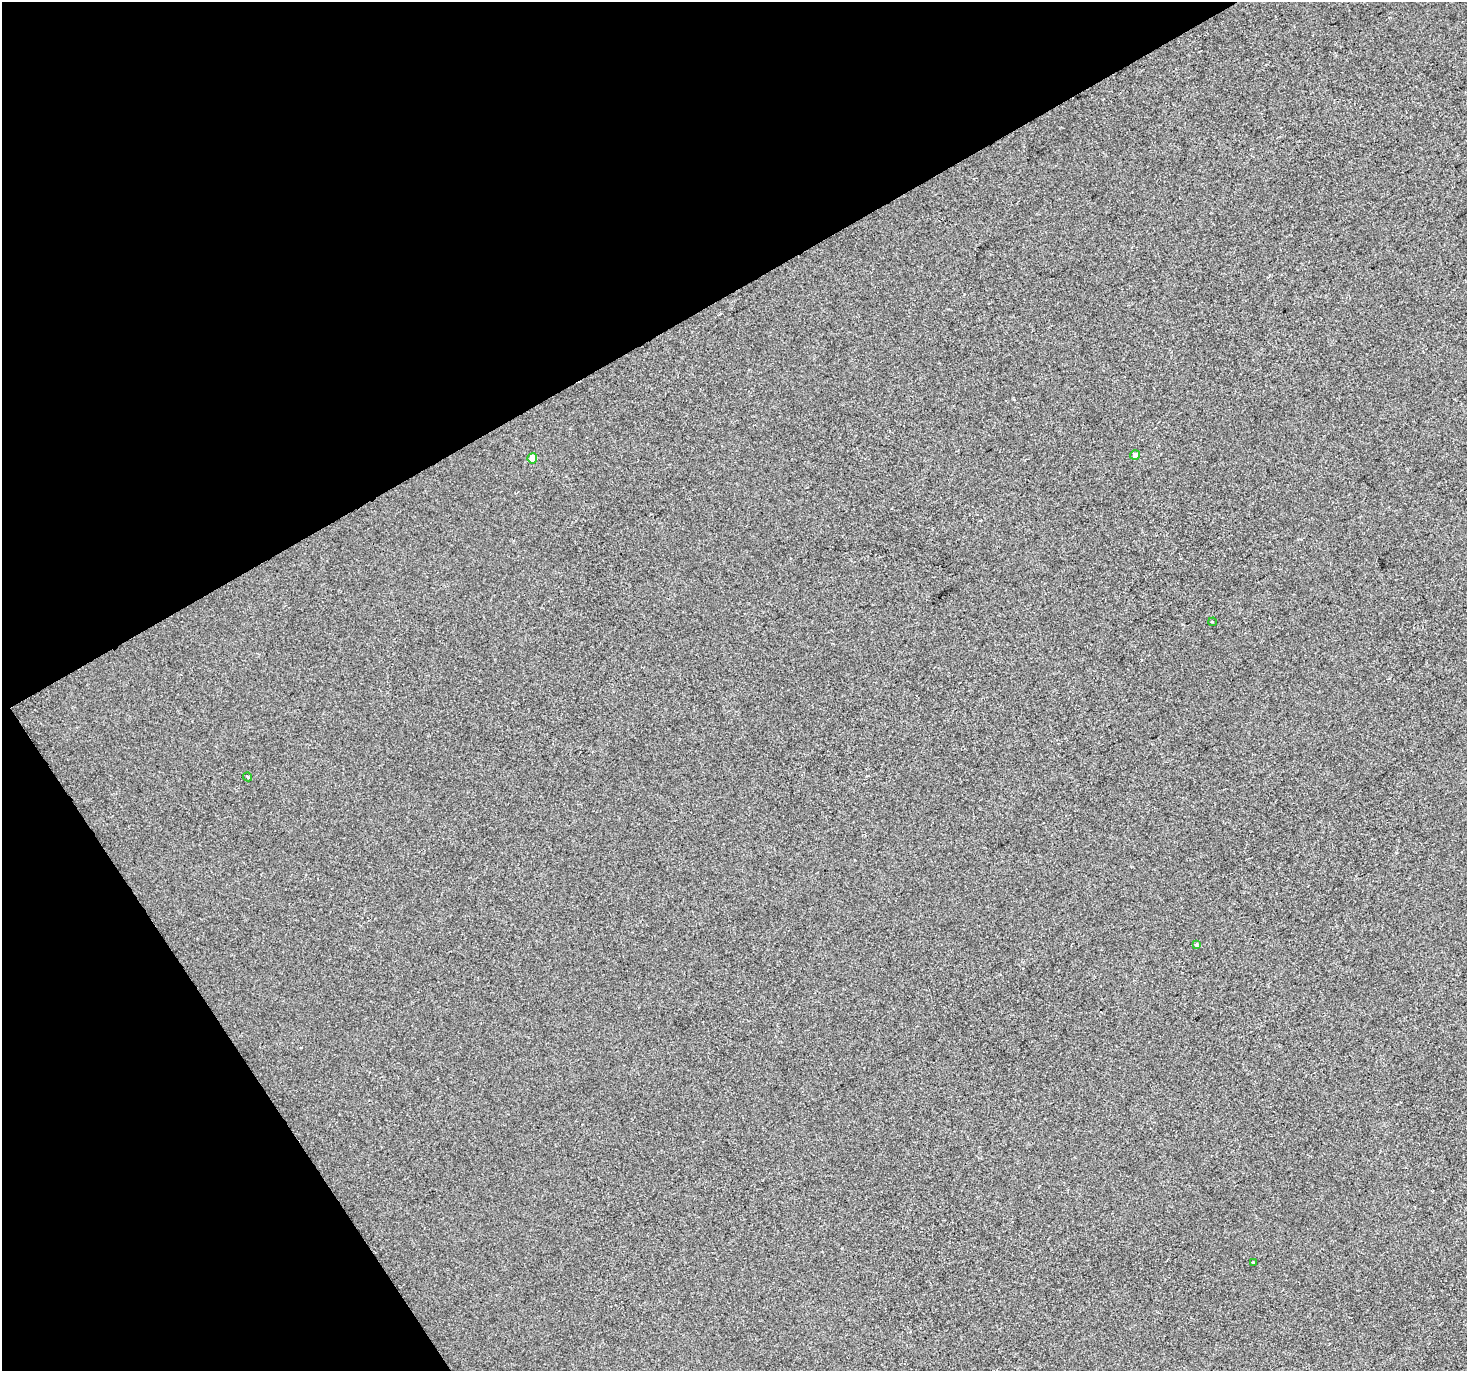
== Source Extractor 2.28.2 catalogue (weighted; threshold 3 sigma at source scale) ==
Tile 5 of 4 x 4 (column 1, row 2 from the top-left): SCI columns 3-1467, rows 2914-4282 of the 5862 x 5765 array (HDU 1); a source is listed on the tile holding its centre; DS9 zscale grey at full resolution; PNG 1469 x 1373 px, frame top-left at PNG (2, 2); each listed source drawn as its Kron ellipse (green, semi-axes under 4 px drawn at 4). Shown black and unused: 29% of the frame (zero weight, under 2 of 3 exposures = <1% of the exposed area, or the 3 px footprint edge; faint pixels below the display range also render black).
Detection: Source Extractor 2.28.2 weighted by HDU 2 'WHT'; one run over the whole footprint, this tile lists its part. Background -8.44e-04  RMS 0.0056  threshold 0.025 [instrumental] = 3 sigma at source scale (4.5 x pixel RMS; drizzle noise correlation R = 1.50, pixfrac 1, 0.0396/0.0396 arcsec/px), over >= 5 px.
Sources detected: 6; all 6 listed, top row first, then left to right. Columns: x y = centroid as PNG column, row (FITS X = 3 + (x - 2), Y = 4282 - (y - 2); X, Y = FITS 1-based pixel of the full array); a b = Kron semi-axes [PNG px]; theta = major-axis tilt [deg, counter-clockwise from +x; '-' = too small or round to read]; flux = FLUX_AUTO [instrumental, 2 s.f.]
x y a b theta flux
1135 455 5 5 - 1.8
532 458 5 4 - 6.5
1212 622 4 3 - 0.47
247 777 4 3 - 0.88
1196 945 3 3 - 0.94
1254 1263 3 3 - 0.74